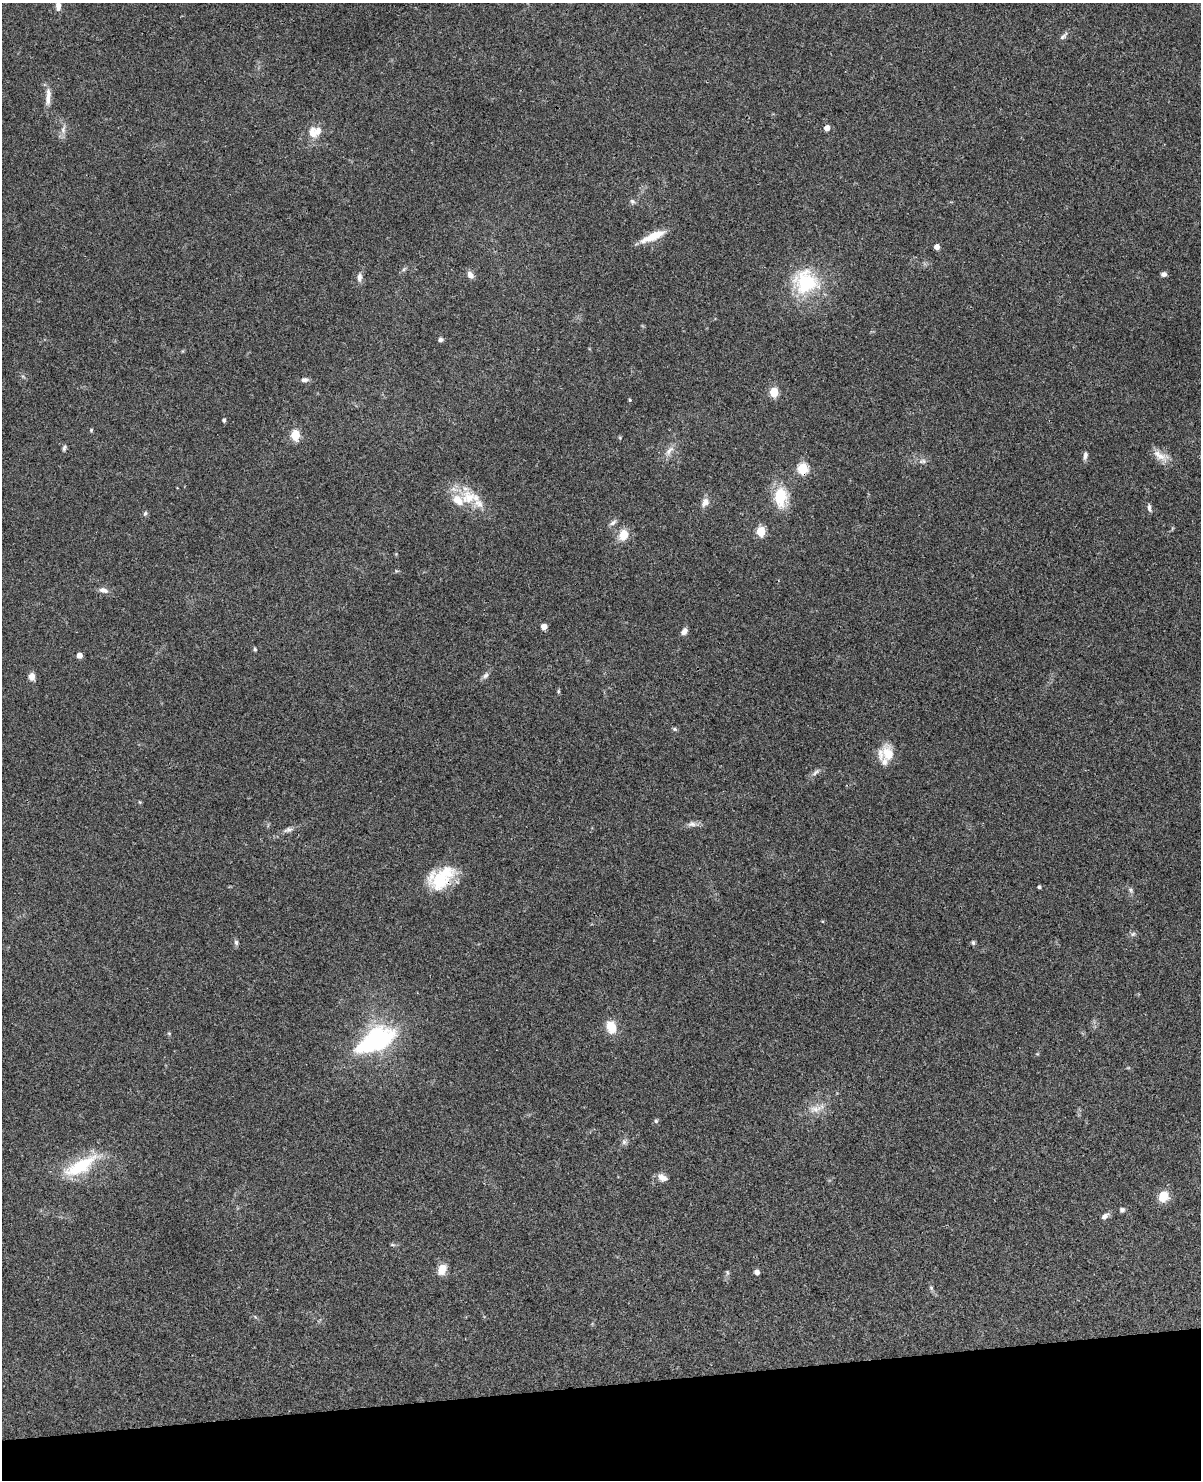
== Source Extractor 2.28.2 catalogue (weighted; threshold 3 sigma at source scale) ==
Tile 10 of 4 x 3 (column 2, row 3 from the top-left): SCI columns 1248-2446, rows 259-1736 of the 4892 x 4840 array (HDU 1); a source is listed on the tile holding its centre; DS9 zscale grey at full resolution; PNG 1203 x 1482 px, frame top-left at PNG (2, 3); no overlay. Shown black and unused: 6% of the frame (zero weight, under 3 of 4 exposures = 5% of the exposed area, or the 3 px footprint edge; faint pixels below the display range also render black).
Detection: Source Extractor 2.28.2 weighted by HDU 2 'WHT'; one run over the whole footprint, this tile lists its part. Background 0.0858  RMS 0.0058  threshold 0.0261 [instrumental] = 3 sigma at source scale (4.5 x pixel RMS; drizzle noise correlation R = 1.50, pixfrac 1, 0.05/0.05 arcsec/px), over >= 5 px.
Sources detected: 78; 7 inside a brighter listed object's ellipse — not listed separately; the other 71 listed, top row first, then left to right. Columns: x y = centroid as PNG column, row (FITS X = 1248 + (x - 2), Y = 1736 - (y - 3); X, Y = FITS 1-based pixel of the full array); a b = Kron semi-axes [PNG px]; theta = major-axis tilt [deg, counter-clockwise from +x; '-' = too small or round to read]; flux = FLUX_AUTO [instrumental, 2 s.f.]
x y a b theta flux
58 6 10 6 -88 3.2
1063 36 14 5 43 1.8
48 97 25 7 85 5.3
827 128 5 4 - 4.7
63 129 14 6 77 3.2
312 132 17 11 -80 6.2
632 201 8 6 -55 1.4
653 236 30 8 23 11
937 247 5 4 - 3.5
404 269 7 4 71 0.97
1164 274 6 5 - 1.9
470 275 10 7 -57 3.1
359 277 12 6 87 2.8
806 282 34 32 -30 39
440 340 6 5 - 1.6
305 380 10 6 4 2.1
774 392 5 5 - 30
629 400 4 3 - 0.72
224 420 4 4 - 1.2
91 430 5 4 - 0.66
295 435 6 5 - 31
64 448 8 5 68 1.2
669 451 18 7 51 4.1
1085 455 12 5 80 2
1160 456 25 10 -28 6.6
922 461 11 6 11 2.2
803 468 6 5 - 48
780 497 20 13 90 22
468 498 31 21 -74 17
705 502 13 9 66 3.6
1149 508 11 5 -78 1.6
145 513 7 5 50 1.1
613 522 12 5 38 1.9
761 531 5 5 - 29
623 535 13 11 63 8.6
103 590 12 7 -10 3
544 627 5 5 - 3.5
684 631 8 6 54 2.8
255 649 4 4 - 1.1
79 655 4 4 - 4.9
485 675 9 7 44 1.9
32 677 8 7 - 3.7
558 691 6 4 90 0.73
675 729 7 4 -27 0.92
888 754 24 15 -74 11
815 773 13 4 38 2
140 802 4 4 - 0.59
692 824 13 7 2 2.7
288 830 13 6 15 2.3
440 880 29 24 -2 24
1039 887 4 3 - 1.1
1131 890 7 5 -50 1.3
1133 934 8 5 23 1.4
236 942 8 6 -75 1.4
973 943 6 5 - 1.1
611 1027 14 10 -68 11
169 1033 5 4 - 0.65
376 1040 45 22 28 75
815 1109 19 10 10 6.5
656 1121 5 5 - 1
624 1142 8 6 89 1.7
80 1166 51 17 29 30
662 1178 13 8 -25 3.8
1163 1196 10 9 - 10
1122 1210 6 6 - 1.5
1105 1216 10 6 37 2.5
392 1245 7 4 -8 0.82
442 1269 11 8 68 8
757 1272 5 4 - 3.8
727 1273 8 4 -81 0.96
931 1288 7 5 -68 1.1
Overlapping masked pixels (flux is a lower limit): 2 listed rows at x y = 803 468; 440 880